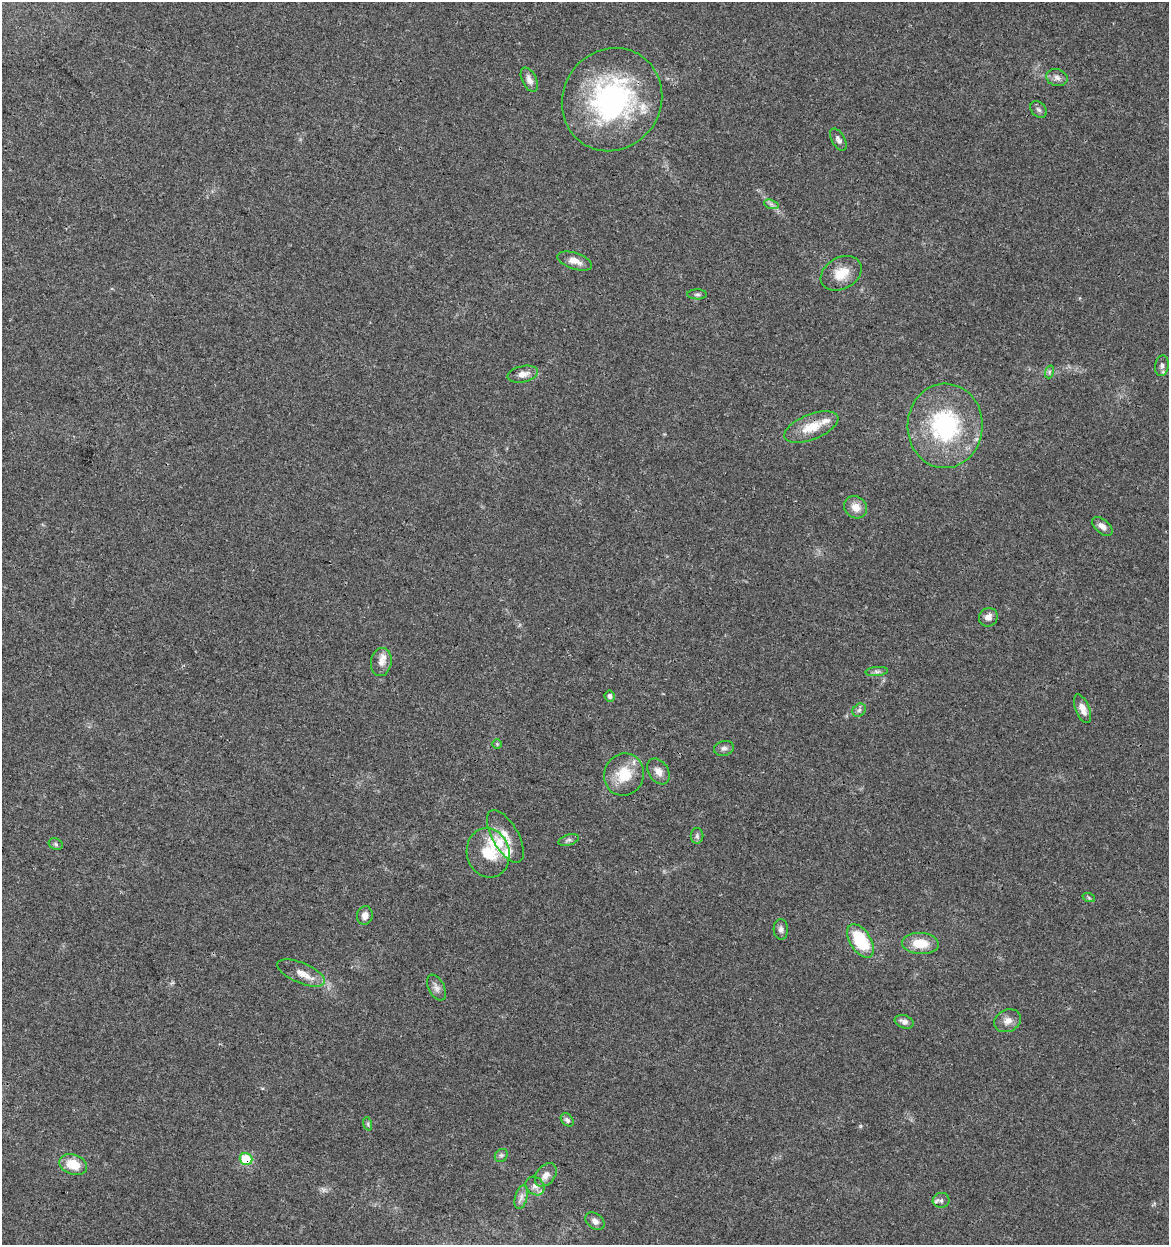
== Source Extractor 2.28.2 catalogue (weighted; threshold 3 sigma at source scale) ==
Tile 11 of 4 x 4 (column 3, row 3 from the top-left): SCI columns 2623-3789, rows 1245-2487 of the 5182 x 4982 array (HDU 1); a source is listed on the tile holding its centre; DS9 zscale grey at full resolution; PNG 1171 x 1247 px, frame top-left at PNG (2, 2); each listed source drawn as its Kron ellipse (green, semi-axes under 4 px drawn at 4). Shown black and unused: <1% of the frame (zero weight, under 3 of 4 exposures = <1% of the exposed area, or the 3 px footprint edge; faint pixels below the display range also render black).
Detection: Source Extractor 2.28.2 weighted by HDU 2 'WHT'; one run over the whole footprint, this tile lists its part. Background 0.0353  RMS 0.0034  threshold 0.0155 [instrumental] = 3 sigma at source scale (4.5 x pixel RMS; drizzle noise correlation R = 1.50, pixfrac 1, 0.0396/0.0396 arcsec/px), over >= 5 px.
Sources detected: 54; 4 inside a brighter listed object's ellipse — not listed separately; the other 50 listed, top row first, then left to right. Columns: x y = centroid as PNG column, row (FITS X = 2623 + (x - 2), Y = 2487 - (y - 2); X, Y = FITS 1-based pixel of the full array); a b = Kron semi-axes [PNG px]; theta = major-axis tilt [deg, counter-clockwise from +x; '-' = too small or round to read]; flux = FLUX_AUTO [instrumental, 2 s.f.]
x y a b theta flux
1057 78 11 8 -17 1.7
529 80 13 7 -64 2
612 100 53 49 56 68
1038 109 9 7 -44 1
838 140 12 6 -60 1.3
771 204 7 4 -19 0.88
575 261 18 8 -18 3.2
841 273 22 15 30 6.7
697 294 10 5 -1 0.84
1162 366 10 6 83 1.3
1049 372 6 4 72 0.71
523 374 15 8 12 2.7
945 426 42 37 88 41
811 427 29 12 22 8.1
856 507 12 10 -39 3.4
1102 526 12 7 -41 2
988 617 9 9 - 2
381 662 14 10 80 3
877 671 11 4 4 1
610 696 5 5 - 1
1082 709 15 7 -68 3
859 710 7 6 - 0.85
497 744 5 5 - 0.41
724 748 10 7 16 1.2
658 771 14 9 -56 2.5
624 774 21 19 69 10
505 836 29 13 -60 5.5
697 836 8 6 -89 0.9
569 840 10 5 18 0.9
56 844 7 5 -23 0.74
488 853 25 21 -76 12
1089 898 6 4 -20 0.51
365 915 9 7 77 2.2
781 929 10 7 -87 1.4
860 941 19 10 -57 20
920 943 18 10 -4 7.6
301 973 25 10 -24 4.1
436 987 14 8 -63 1.8
1008 1021 14 11 26 2.7
904 1022 10 6 -20 1.6
567 1120 7 5 -45 1.1
368 1124 7 4 -72 0.57
501 1155 7 6 - 0.79
246 1159 6 6 - 13
73 1164 14 10 -18 7.7
546 1175 13 9 51 2.7
535 1186 10 8 -42 1.9
521 1197 12 6 75 1.7
941 1200 8 7 - 1.1
595 1221 10 7 -37 1.8
Overlapping masked pixels (flux is a lower limit): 1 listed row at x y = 246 1159